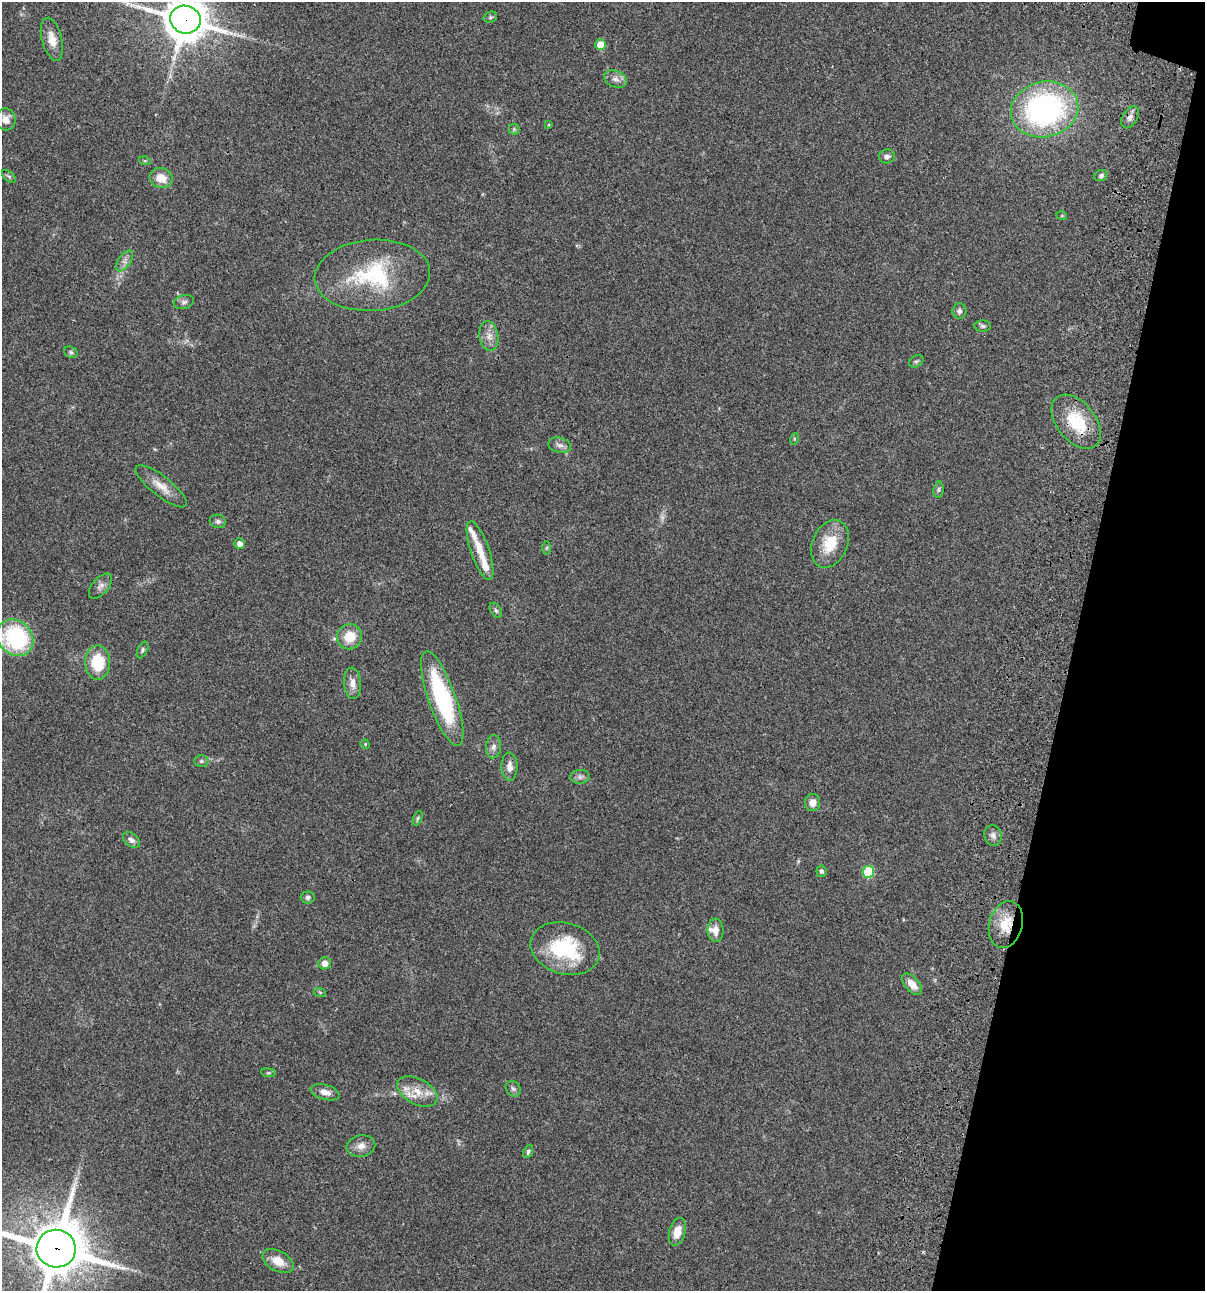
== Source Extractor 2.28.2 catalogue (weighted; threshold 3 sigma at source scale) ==
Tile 8 of 4 x 4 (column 4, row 2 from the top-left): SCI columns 3844-5046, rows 2696-3984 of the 5405 x 5390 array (HDU 1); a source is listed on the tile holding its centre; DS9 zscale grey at full resolution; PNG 1207 x 1293 px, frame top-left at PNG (2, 2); each listed source drawn as its Kron ellipse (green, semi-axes under 4 px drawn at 4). Shown black and unused: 11% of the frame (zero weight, under 3 of 4 exposures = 9% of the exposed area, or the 3 px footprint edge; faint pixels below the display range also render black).
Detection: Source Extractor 2.28.2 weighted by HDU 2 'WHT'; one run over the whole footprint, this tile lists its part. Background 0.0473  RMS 0.0054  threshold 0.0244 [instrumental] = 3 sigma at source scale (4.5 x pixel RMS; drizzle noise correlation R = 1.50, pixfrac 1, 0.05/0.05 arcsec/px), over >= 5 px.
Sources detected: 73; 1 too faint to see at this stretch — neither listed nor drawn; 3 inside a brighter listed object's ellipse — not listed separately; the other 69 listed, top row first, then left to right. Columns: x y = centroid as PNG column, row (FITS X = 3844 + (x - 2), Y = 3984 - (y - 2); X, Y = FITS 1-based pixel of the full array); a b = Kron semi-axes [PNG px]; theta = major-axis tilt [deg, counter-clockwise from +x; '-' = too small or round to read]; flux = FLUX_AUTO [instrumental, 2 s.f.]
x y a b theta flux
490 17 7 5 21 0.88
185 20 15 14 - 1800
52 39 22 10 -75 5.9
601 45 5 5 - 9.5
615 79 12 8 -22 2.9
1045 109 34 27 13 120
1130 117 12 7 60 2.5
6 119 11 10 - 4.1
548 125 4 2 - 0.45
514 129 5 5 - 0.76
887 156 8 7 - 1.9
145 161 6 3 -17 0.57
9 176 8 5 -43 0.97
1101 176 7 5 24 1.2
161 178 11 10 - 7.3
1062 216 5 3 - 0.43
124 261 12 6 53 2.5
372 275 58 35 4 47
184 302 10 7 15 1.8
959 311 8 7 - 1.7
983 326 8 5 -2 1.2
489 336 15 9 -81 4.4
71 352 7 5 -22 1
916 361 7 5 31 0.96
1076 422 31 19 -51 23
794 439 6 3 73 0.58
560 445 11 7 -14 2.4
161 486 31 10 -38 7.3
938 490 8 5 83 1.1
218 521 8 6 -12 1.4
240 543 5 5 - 3
830 544 25 17 66 15
546 548 6 4 -90 0.63
480 551 31 9 -71 8.8
100 586 15 8 49 2.6
496 610 8 5 -59 1
349 637 13 12 - 10
15 638 19 16 -47 52
142 650 9 5 66 1.1
98 662 17 12 -90 18
352 683 15 8 -86 4.2
442 699 50 13 -70 59
365 744 5 4 - 0.5
493 747 11 7 86 2.4
201 761 7 6 - 0.98
510 767 14 8 -89 4
580 777 10 7 2 1.9
813 802 8 7 - 4.4
418 818 7 4 67 0.84
993 835 10 8 -73 2.4
131 840 9 6 -40 2.3
821 871 6 5 - 1.1
868 872 6 5 - 32
308 897 7 6 - 1.3
1006 924 24 16 74 13
716 930 12 8 -89 4.9
565 949 35 25 -16 37
325 963 6 6 - 4.1
912 984 13 7 -48 5.8
320 992 6 4 -19 0.62
268 1073 7 3 -7 0.65
513 1089 8 7 - 1.5
325 1092 15 7 -15 4
417 1092 22 13 -28 9.2
361 1146 14 10 11 4.1
528 1152 7 4 68 1.1
677 1232 14 8 74 7.1
56 1249 19 19 - 2900
278 1261 17 10 -29 6.8
Overlapping masked pixels (flux is a lower limit): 4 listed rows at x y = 185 20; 1076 422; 1006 924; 56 1249
Isophote crosses this tile's border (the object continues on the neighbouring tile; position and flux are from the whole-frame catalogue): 3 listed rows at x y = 185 20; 15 638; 56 1249